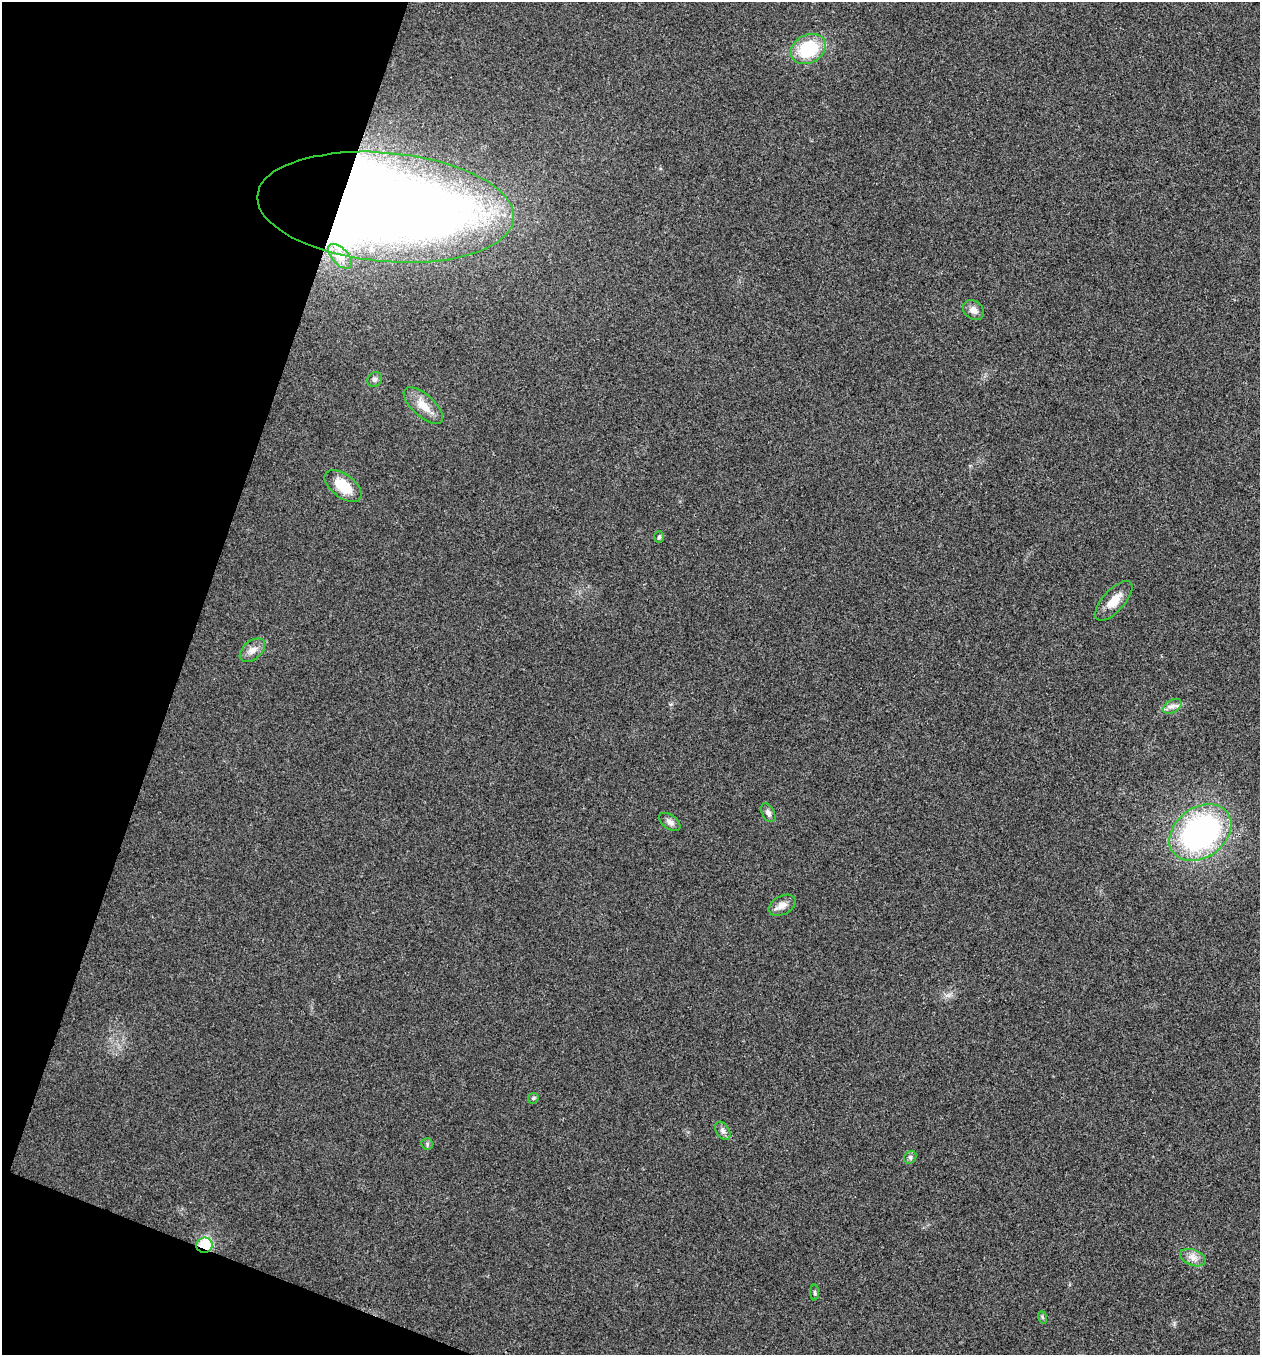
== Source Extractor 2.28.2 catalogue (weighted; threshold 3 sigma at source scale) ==
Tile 9 of 4 x 4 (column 1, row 3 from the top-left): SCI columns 136-1393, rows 1358-2710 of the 5431 x 5418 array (HDU 1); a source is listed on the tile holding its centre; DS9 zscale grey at full resolution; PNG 1262 x 1357 px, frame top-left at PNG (2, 2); each listed source drawn as its Kron ellipse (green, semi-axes under 4 px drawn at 4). Shown black and unused: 17% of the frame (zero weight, under 3 of 4 exposures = <1% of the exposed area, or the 3 px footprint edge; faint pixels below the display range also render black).
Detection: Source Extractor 2.28.2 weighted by HDU 2 'WHT'; one run over the whole footprint, this tile lists its part. Background 0.0238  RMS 0.0052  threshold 0.0236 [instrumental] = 3 sigma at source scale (4.5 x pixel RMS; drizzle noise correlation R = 1.50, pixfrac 1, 0.05/0.05 arcsec/px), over >= 5 px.
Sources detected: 23; all 23 listed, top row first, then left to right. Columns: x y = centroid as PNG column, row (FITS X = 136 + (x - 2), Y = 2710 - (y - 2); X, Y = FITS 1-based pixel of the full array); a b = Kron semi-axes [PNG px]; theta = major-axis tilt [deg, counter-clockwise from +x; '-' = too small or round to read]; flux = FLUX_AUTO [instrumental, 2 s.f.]
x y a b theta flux
808 49 18 14 29 27
386 207 129 54 -5 930
340 256 15 8 -47 4.4
973 310 11 9 -36 3.3
375 379 8 7 - 1.4
423 406 24 11 -42 7.5
343 486 21 11 -37 12
659 537 6 5 - 0.86
1114 601 25 11 48 7.6
252 650 14 9 40 3.8
1172 706 10 6 30 2.4
768 813 10 6 -63 2.1
670 822 12 7 -37 2.3
1200 833 34 25 37 130
782 905 14 9 28 3.8
533 1098 6 5 - 0.74
723 1131 10 6 -56 1.9
427 1144 6 5 - 1
910 1157 7 5 44 1.2
204 1245 8 7 - 24
1193 1258 13 8 -20 3.4
815 1292 8 4 -89 0.82
1042 1317 6 4 -70 0.76
Overlapping masked pixels (flux is a lower limit): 2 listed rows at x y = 386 207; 204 1245